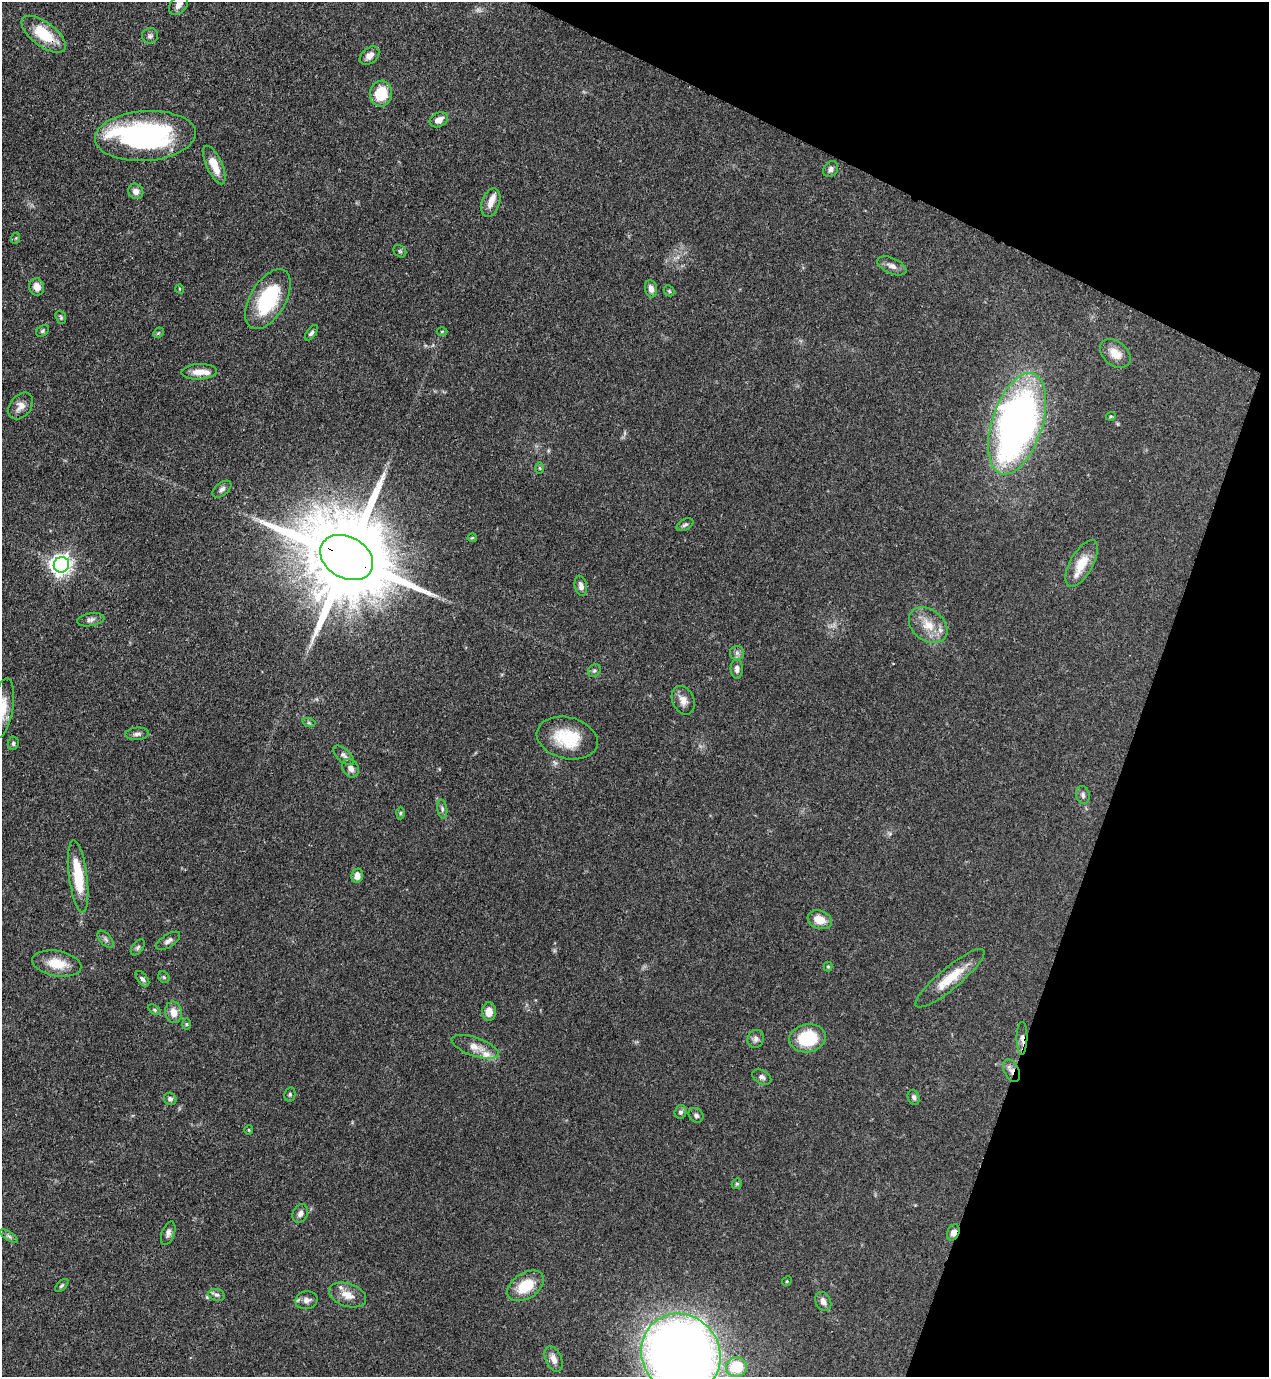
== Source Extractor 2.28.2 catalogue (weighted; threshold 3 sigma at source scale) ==
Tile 8 of 4 x 4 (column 4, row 2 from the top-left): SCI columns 4023-5289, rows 2792-4166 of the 5643 x 5582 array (HDU 1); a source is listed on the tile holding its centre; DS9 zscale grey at full resolution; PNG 1271 x 1379 px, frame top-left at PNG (2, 2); each listed source drawn as its Kron ellipse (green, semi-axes under 4 px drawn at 4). Shown black and unused: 19% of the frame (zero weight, under 3 of 4 exposures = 7% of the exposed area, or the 3 px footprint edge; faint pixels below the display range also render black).
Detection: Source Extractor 2.28.2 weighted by HDU 2 'WHT'; one run over the whole footprint, this tile lists its part. Background 0.0656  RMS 0.0035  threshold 0.0157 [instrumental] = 3 sigma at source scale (4.5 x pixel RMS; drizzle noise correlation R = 1.50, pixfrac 1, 0.05/0.05 arcsec/px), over >= 5 px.
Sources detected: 101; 1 too faint to see at this stretch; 1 inside a brighter object's white glare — neither listed nor drawn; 4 inside a brighter listed object's ellipse — not listed separately; the other 95 listed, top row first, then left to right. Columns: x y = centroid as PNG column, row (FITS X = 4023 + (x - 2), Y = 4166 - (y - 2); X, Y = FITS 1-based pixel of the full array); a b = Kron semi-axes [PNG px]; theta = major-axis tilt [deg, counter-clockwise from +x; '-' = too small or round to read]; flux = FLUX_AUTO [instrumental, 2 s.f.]
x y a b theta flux
179 5 11 7 50 2.2
44 34 26 12 -37 12
150 36 8 7 - 0.94
369 56 11 7 40 2.2
381 94 13 11 81 10
439 120 10 7 26 2.6
145 136 50 25 4 64
214 165 21 8 -65 6.2
831 169 8 7 - 1.2
136 191 8 7 - 1.9
491 203 15 9 71 2.8
16 238 6 3 71 0.35
400 251 7 5 -43 0.61
892 266 15 7 -24 1.9
37 287 9 7 -73 2.7
180 289 5 3 - 0.29
651 289 9 6 -77 1.8
669 291 6 5 - 0.47
268 299 33 17 60 26
61 317 7 5 -70 0.56
43 331 7 5 41 0.58
442 331 5 3 - 0.35
158 333 6 4 44 0.44
311 333 9 4 54 0.87
1115 353 17 12 -39 4.6
199 372 18 7 3 3.6
21 406 15 10 53 2.7
1111 416 5 4 - 0.37
1017 424 52 25 72 180
540 468 6 4 -89 0.5
222 489 11 6 39 1.2
685 525 9 5 29 0.83
472 538 4 4 - 0.4
347 557 28 20 -29 7200
1082 563 26 11 60 7.8
61 565 8 7 - 180
581 586 10 6 -79 1.7
91 620 14 6 9 1.3
928 625 21 15 -38 6.5
737 653 7 7 - 1.1
737 669 10 6 -89 1.4
594 670 7 5 43 0.68
683 700 15 10 -65 2.8
3 708 30 10 81 6.2
309 723 7 4 -18 0.51
137 734 12 6 5 1.2
567 738 31 21 -14 14
13 743 7 5 86 0.76
344 755 12 6 -43 1.3
351 768 10 7 -59 1.9
1083 795 9 6 -81 1
442 809 9 5 -83 0.92
400 813 6 4 88 0.5
78 876 36 9 -82 14
357 876 7 6 - 2.7
820 920 12 9 -19 4.7
106 939 10 5 -49 0.92
168 941 14 6 33 1.4
138 947 9 5 53 0.79
57 963 25 12 -10 7.4
828 967 5 4 - 0.41
164 977 6 5 - 0.53
950 978 44 11 40 9.6
142 979 9 5 -52 0.96
155 1010 7 4 -32 0.52
174 1012 11 8 -78 3.5
489 1012 9 7 89 3.6
187 1024 6 4 89 0.44
808 1038 18 14 10 17
1022 1038 16 5 89 1.8
756 1039 9 8 - 1.2
475 1047 25 9 -20 4
1012 1071 12 7 -64 2.2
762 1077 10 6 -29 1.1
290 1094 7 5 77 0.66
914 1097 8 5 -69 0.86
170 1099 6 6 - 0.96
681 1112 7 6 - 0.99
696 1115 8 6 -43 1
249 1130 5 3 - 0.33
737 1184 5 4 - 0.49
300 1214 10 7 65 1.3
953 1232 8 6 66 2
168 1233 12 6 69 1.3
9 1236 10 4 -33 0.8
787 1281 5 4 - 0.39
62 1286 8 4 41 0.56
525 1286 20 12 33 10
217 1295 8 6 -14 0.95
347 1295 19 11 -19 4.3
307 1300 11 9 12 2
823 1301 10 7 -63 1.8
681 1354 41 38 -52 420
553 1359 14 8 -66 2.5
736 1367 10 10 - 13
Overlapping masked pixels (flux is a lower limit): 5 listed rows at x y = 44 34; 347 557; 1022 1038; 1012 1071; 953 1232
Isophote crosses this tile's border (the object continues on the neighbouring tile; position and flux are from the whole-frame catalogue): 3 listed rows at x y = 179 5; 3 708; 681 1354